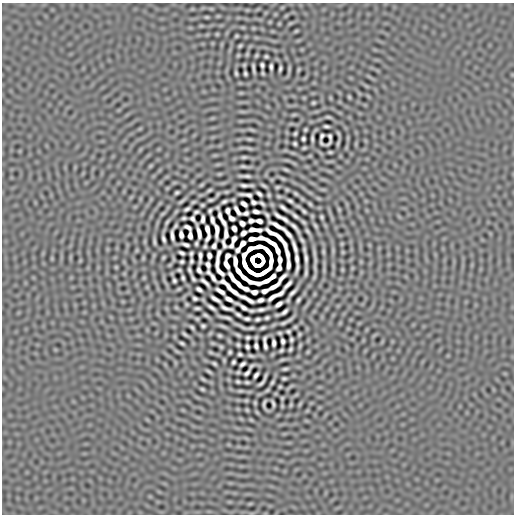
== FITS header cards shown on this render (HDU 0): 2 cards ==
NAXIS1  =                  512
NAXIS2  =                  512

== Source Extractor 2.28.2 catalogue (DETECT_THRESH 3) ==
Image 512 x 512 px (HDU 0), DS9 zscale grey, 1 PNG px = 1 image px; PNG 516 x 516 px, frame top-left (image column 1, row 512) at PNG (2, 3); no overlay
Background 7.71e-07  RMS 2.0e-04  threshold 5.90e-04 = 3 sigma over >= 5 px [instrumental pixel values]
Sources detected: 289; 6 with non-positive FLUX_AUTO (blend fragments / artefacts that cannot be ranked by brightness) are not listed; the other 283 listed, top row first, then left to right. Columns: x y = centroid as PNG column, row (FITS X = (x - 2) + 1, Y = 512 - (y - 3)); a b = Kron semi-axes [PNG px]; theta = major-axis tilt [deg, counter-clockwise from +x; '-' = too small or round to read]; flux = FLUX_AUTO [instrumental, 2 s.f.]
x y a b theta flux
211 9 6 4 -1 1.2e-02
218 16 4 4 - 1.1e-02
207 17 3 2 - 1.5e-02
270 22 5 3 - 1.0e-02
290 23 8 3 13 1.5e-02
279 24 4 3 - 1.1e-02
243 27 6 4 -1 1.2e-02
253 28 5 3 - 1.0e-02
296 31 3 2 - 1.3e-02
217 34 3 3 - 1.2e-02
236 36 4 3 - 1.6e-02
240 46 4 3 - 1.9e-02
247 54 3 3 - 1.4e-02
238 55 3 2 - 1.2e-02
256 55 3 3 - 1.6e-02
266 56 4 3 - 1.9e-02
244 65 3 3 - 1.3e-02
262 65 5 4 - 2.5e-02
271 67 6 3 -88 3.2e-02
253 68 10 2 -82 3.4e-02
280 69 5 3 - 2.7e-02
289 69 12 3 83 2.0e-02
299 69 3 2 - 1.4e-02
236 73 5 3 - 2.1e-02
245 73 4 3 - 2.2e-02
263 73 3 2 - 1.5e-02
241 93 6 4 -17 1.1e-02
349 97 3 2 - 1.5e-02
313 103 4 3 - 1.8e-02
294 115 7 4 9 1.4e-02
328 117 5 2 - 2.0e-02
326 126 5 3 - 2.5e-02
251 130 8 4 -9 1.8e-02
305 130 4 3 - 1.7e-02
295 134 4 3 - 1.8e-02
338 134 5 2 - 1.8e-02
322 136 6 3 63 1.8e-02
249 139 4 3 - 1.8e-02
303 139 4 3 - 2.4e-02
312 139 6 2 -89 2.8e-02
329 139 13 4 77 1.1e-03
321 143 7 3 -53 1.3e-02
338 143 6 2 70 2.0e-02
295 144 4 3 - 2.1e-02
249 148 11 3 -15 2.6e-02
304 148 4 3 - 1.7e-02
330 152 4 3 - 1.8e-02
244 157 4 3 - 1.9e-02
150 166 6 4 71 1.2e-02
243 166 6 2 -9 2.4e-02
286 170 5 2 - 2.0e-02
245 176 11 2 -4 4.2e-02
283 178 8 4 -10 1.5e-02
201 185 6 3 35 1.7e-02
244 185 8 3 -5 3.9e-02
264 185 6 2 -32 2.2e-02
277 187 4 3 - 1.7e-02
209 190 4 2 - 1.8e-02
287 190 3 3 - 1.5e-02
177 192 4 3 - 2.2e-02
296 193 4 2 - 1.8e-02
218 194 4 2 - 1.5e-02
259 194 6 3 -38 3.0e-02
246 195 13 3 -8 2.7e-02
269 195 4 3 - 1.7e-02
279 196 5 3 - 1.7e-02
318 198 6 4 -19 1.3e-02
211 200 5 2 - 2.2e-02
182 201 7 2 36 2.3e-02
224 201 5 3 - 2.8e-02
290 201 6 3 -32 2.7e-02
193 202 4 2 - 1.7e-02
253 202 5 4 - 2.5e-02
262 203 5 2 - 2.4e-02
244 204 6 4 -36 4.3e-02
310 204 4 3 - 1.8e-02
202 205 4 3 - 1.7e-02
284 208 10 3 -37 4.1e-02
187 209 6 3 29 2.7e-02
339 209 3 2 - 1.4e-02
237 210 9 3 -56 3.9e-02
210 211 5 3 - 2.2e-02
228 211 6 4 -77 2.5e-02
304 211 5 3 - 2.3e-02
196 212 5 3 - 2.3e-02
256 212 6 3 -11 4.3e-02
246 213 6 4 13 2.7e-02
267 215 5 3 - 2.3e-02
220 216 7 3 -77 3.5e-02
278 216 8 3 -41 3.5e-02
295 216 7 3 -40 3.3e-02
322 217 4 3 - 2.0e-02
184 218 4 3 - 2.2e-02
231 218 6 4 -32 3.7e-02
192 219 6 4 -54 2.1e-02
203 219 7 3 85 3.8e-02
284 219 8 3 -39 3.9e-02
212 220 7 3 -76 4.0e-02
251 221 6 4 5 2.5e-02
259 221 6 4 -14 4.1e-02
167 222 5 2 - 1.9e-02
223 222 7 3 -60 3.8e-02
303 222 4 2 - 1.9e-02
242 223 5 4 - 4.1e-02
175 226 5 3 - 1.9e-02
278 226 16 3 -28 7.4e-02
315 226 5 3 - 2.0e-02
188 227 7 3 -33 1.8e-02
295 227 15 3 -48 3.5e-02
234 228 5 4 - 4.6e-02
207 229 8 3 -75 5.4e-02
217 230 14 4 -90 3.9e-02
255 230 12 3 -3 6.5e-02
307 231 6 2 -57 2.2e-02
199 233 13 3 -77 5.9e-02
243 233 5 4 - 4.4e-02
226 234 12 4 89 2.2e-02
288 234 9 3 -49 5.3e-02
181 235 6 4 -80 4.4e-02
275 235 20 3 -32 5.6e-02
172 236 11 3 -86 4.5e-02
190 236 6 4 -87 3.9e-02
208 238 7 3 59 3.0e-02
261 238 7 3 -6 4.2e-02
163 239 6 3 -72 3.5e-02
234 239 7 4 65 3.9e-02
252 239 7 4 8 6.4e-02
302 240 6 2 -57 2.4e-02
145 241 6 4 72 1.0e-02
154 241 6 2 -86 2.5e-02
196 243 4 3 - 2.1e-02
272 243 14 3 -34 4.8e-02
185 244 7 3 -16 3.5e-02
242 244 6 4 50 4.6e-02
284 244 7 3 -57 3.5e-02
205 246 4 3 - 1.8e-02
214 246 5 4 - 3.1e-02
231 246 4 4 - 1.7e-02
259 246 7 3 1 7.9e-02
295 247 14 3 -72 6.2e-02
250 248 8 4 25 9.8e-04
137 250 6 4 71 1.2e-02
238 250 5 4 - 2.9e-02
277 250 6 3 -73 6.5e-02
268 251 11 3 -50 7.9e-02
323 252 8 3 -90 2.2e-02
343 252 3 3 - 1.3e-02
181 253 5 3 - 2.8e-02
287 253 10 3 -74 5.7e-02
191 254 5 3 - 2.2e-02
218 254 8 3 70 2.2e-02
209 256 5 4 - 3.7e-02
227 256 6 4 54 2.4e-02
163 257 3 3 - 1.6e-02
200 257 12 3 88 4.7e-02
52 258 6 4 72 1.1e-02
306 258 9 3 -86 4.6e-02
173 259 7 3 -81 1.3e-02
280 260 7 3 -89 5.2e-02
315 260 17 4 -89 4.0e-02
191 261 5 3 - 2.3e-02
271 261 11 3 83 2.7e-02
297 261 21 3 -90 3.7e-02
182 262 4 3 - 2.2e-02
235 262 9 3 -86 8.0e-02
217 263 9 3 86 5.4e-02
208 265 6 4 -76 3.4e-02
226 265 8 4 -64 5.5e-02
245 265 10 3 -64 6.8e-02
257 265 9 4 5 3.8e-03
288 265 9 3 90 4.8e-02
116 267 3 2 - 1.3e-02
279 268 5 4 - 3.8e-02
179 270 4 3 - 1.9e-02
190 270 8 3 -69 2.5e-02
199 270 6 3 -64 3.2e-02
342 270 6 3 90 1.3e-02
220 272 11 3 -48 2.2e-02
239 272 7 3 -51 8.3e-02
306 272 10 2 87 3.1e-02
212 276 15 3 -50 6.9e-03
282 277 10 3 44 3.9e-02
144 278 5 3 - 1.2e-02
183 278 5 3 - 2.4e-02
193 279 6 3 -58 2.3e-02
269 279 21 4 27 2.8e-03
174 280 4 3 - 2.4e-02
236 281 20 3 -47 4.0e-02
205 282 11 3 -44 3.5e-02
288 285 14 3 48 5.6e-02
274 286 12 3 31 6.7e-02
230 288 24 4 -42 1.6e-02
179 289 4 2 - 1.5e-02
199 289 6 3 -33 3.2e-02
245 289 6 3 -27 4.4e-02
220 291 9 3 -32 5.0e-02
265 291 6 4 15 4.2e-02
254 292 6 4 -11 3.5e-02
293 292 10 3 46 4.6e-02
280 294 6 3 22 3.7e-02
273 297 11 3 34 4.4e-02
195 298 5 4 - 2.5e-02
215 299 10 3 -33 5.4e-02
229 299 8 3 -29 5.0e-02
247 299 16 3 -29 4.7e-02
260 300 6 4 17 3.9e-02
298 300 5 3 - 2.5e-02
187 304 3 2 - 1.5e-02
278 304 7 3 36 4.7e-02
211 307 8 3 -34 4.1e-02
242 307 14 3 -31 6.3e-02
197 308 6 3 -3 2.6e-02
226 308 12 3 -16 2.7e-02
262 309 10 3 14 4.8e-02
284 312 8 3 35 4.0e-02
238 314 6 3 -27 2.9e-02
205 315 6 3 -29 2.5e-02
226 318 13 2 -14 3.8e-02
267 318 4 3 - 2.2e-02
197 319 4 2 - 1.6e-02
247 319 6 3 -5 2.9e-02
257 319 5 3 - 2.5e-02
284 323 7 2 23 2.9e-02
203 326 4 4 - 2.2e-02
223 326 12 3 -22 3.2e-02
241 326 13 2 -26 3.4e-02
192 327 4 3 - 2.1e-02
295 327 3 3 - 1.4e-02
251 328 6 2 9 2.2e-02
263 328 5 3 - 2.4e-02
288 331 4 3 - 2.1e-02
280 333 4 3 - 1.7e-02
185 334 6 3 -40 2.4e-02
299 334 3 3 - 1.6e-02
220 335 4 3 - 2.1e-02
238 335 5 2 - 2.0e-02
248 337 4 3 - 2.2e-02
256 337 3 2 - 1.4e-02
264 339 5 3 - 2.3e-02
291 340 4 3 - 2.2e-02
283 341 5 3 - 3.2e-02
182 343 5 3 - 2.3e-02
274 343 6 3 -89 3.8e-02
238 345 4 3 - 2.0e-02
300 345 4 2 - 1.5e-02
256 346 5 3 - 3.0e-02
265 346 7 3 -78 3.1e-02
221 347 4 2 - 1.5e-02
247 347 5 3 - 2.6e-02
290 349 4 3 - 2.1e-02
281 350 4 3 - 1.9e-02
211 352 5 3 - 1.7e-02
230 352 4 3 - 2.0e-02
240 354 4 3 - 2.3e-02
251 356 5 2 - 1.9e-02
282 360 9 3 11 1.9e-02
233 362 4 3 - 2.2e-02
214 363 5 3 - 2.1e-02
242 364 6 3 33 3.0e-02
251 366 6 3 37 1.9e-02
285 369 6 3 9 2.4e-02
209 371 6 2 -31 2.1e-02
238 372 3 2 - 1.4e-02
247 373 7 3 48 2.6e-02
256 375 6 3 54 3.5e-02
284 378 4 3 - 2.1e-02
203 379 9 3 -32 1.9e-02
238 382 4 3 - 2.0e-02
247 382 5 3 - 2.1e-02
272 382 5 3 - 2.2e-02
261 383 9 3 45 3.0e-02
280 387 3 2 - 1.4e-02
202 389 4 3 - 1.8e-02
240 391 7 3 2 2.1e-02
282 398 3 3 - 1.5e-02
246 400 4 4 - 1.5e-02
255 403 3 2 - 1.4e-02
273 403 7 3 -71 2.6e-02
264 404 10 4 -87 1.3e-02
300 404 7 3 54 1.4e-02
291 405 3 2 - 1.4e-02
247 410 3 2 - 1.3e-02
250 504 6 4 19 1.0e-02
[6 non-positive-flux detections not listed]